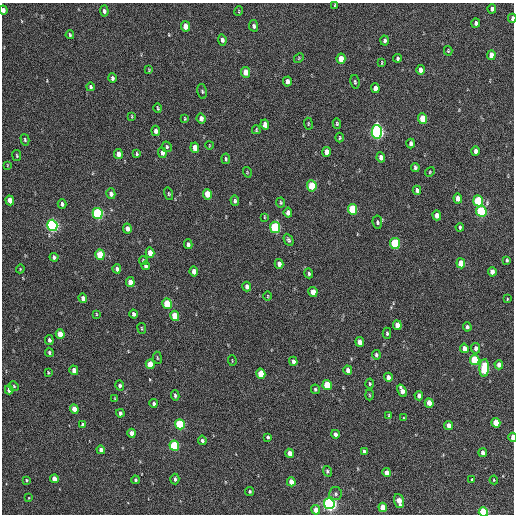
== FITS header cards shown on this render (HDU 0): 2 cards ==
NAXIS1  =                  512 / Axis length
NAXIS2  =                  512 / Axis length

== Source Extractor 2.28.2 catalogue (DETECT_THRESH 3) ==
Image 512 x 512 px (HDU 0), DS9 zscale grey, 1 PNG px = 1 image px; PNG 516 x 516 px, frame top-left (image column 1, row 512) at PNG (2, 3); each listed source drawn as its Kron ellipse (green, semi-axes under 4 px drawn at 4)
Background 219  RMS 15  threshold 43.7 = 3 sigma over >= 5 px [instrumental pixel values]
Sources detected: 175; all 175 listed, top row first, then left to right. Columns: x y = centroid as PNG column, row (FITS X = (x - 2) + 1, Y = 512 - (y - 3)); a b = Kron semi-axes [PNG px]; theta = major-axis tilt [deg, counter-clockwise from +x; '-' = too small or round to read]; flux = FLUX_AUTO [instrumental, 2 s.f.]
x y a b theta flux
335 5 3 3 - 840
492 9 4 4 - 3600
3 10 4 3 - 3500
104 11 5 4 - 2800
239 11 5 3 - 810
512 18 4 3 - 2400
476 23 4 3 - 2300
185 26 5 4 - 12000
254 26 6 4 -79 2300
70 35 4 3 - 1200
222 40 5 4 - 3300
385 40 5 3 - 2200
448 51 5 3 - 970
491 55 5 4 - 8300
299 58 5 4 - 930
397 58 4 3 - 1900
341 59 5 4 - 14000
382 63 4 2 - 770
149 70 4 3 - 800
420 70 5 4 - 5900
245 72 5 4 - 9500
112 78 4 3 - 2400
287 81 5 4 - 4600
355 82 7 4 -81 1600
90 87 4 3 - 2000
375 88 5 4 - 5400
202 91 7 4 -79 1600
158 108 4 2 - 1100
132 116 4 2 - 770
185 118 4 3 - 890
201 118 5 4 - 5400
423 119 5 4 - 23000
308 124 6 3 -83 920
337 124 5 4 - 1200
265 125 5 4 - 8000
256 130 4 3 - 1000
156 131 5 4 - 4100
377 132 7 5 -88 290000
340 138 5 2 - 950
25 140 6 4 -74 1300
411 143 5 3 - 3200
209 145 4 2 - 640
167 147 5 4 - 1600
195 148 5 4 - 8900
475 151 4 3 - 3200
326 152 5 4 - 6300
162 153 5 4 - 4300
118 154 5 4 - 7500
137 154 4 3 - 1200
17 156 5 3 - 1100
381 157 5 4 - 5200
226 159 5 3 - 1400
7 165 4 2 - 610
415 167 4 3 - 2000
247 172 5 3 - 820
430 172 5 4 - 1000
312 186 5 5 - 32000
417 190 4 4 - 3100
111 194 5 4 - 4400
169 194 6 4 -73 1200
207 194 5 4 - 19000
458 198 5 4 - 7700
10 200 5 4 - 10000
235 201 5 4 - 2000
478 201 5 5 - 59000
281 203 5 4 - 1400
62 204 4 3 - 2400
353 209 5 4 - 49000
481 211 6 5 - 80000
98 213 5 5 - 130000
288 213 5 4 - 5200
437 215 5 4 - 7000
264 217 4 2 - 780
377 222 6 5 - 2000
52 225 6 5 - 220000
275 227 6 5 - 92000
460 227 4 3 - 1600
127 229 5 4 - 4700
289 240 6 4 -63 2000
395 243 5 5 - 72000
188 244 5 4 - 2300
150 253 5 4 - 11000
100 255 5 4 - 36000
54 257 4 4 - 2500
143 260 4 4 - 1400
507 260 4 3 - 1200
461 263 5 4 - 19000
279 264 5 4 - 5100
145 266 4 3 - 2400
20 269 4 3 - 810
117 269 4 3 - 2800
194 271 5 4 - 6200
492 272 5 4 - 6600
309 273 5 3 - 1600
130 282 5 4 - 9200
247 287 5 4 - 4000
313 292 5 4 - 9400
268 296 5 3 - 830
83 298 5 4 - 4400
507 299 4 2 - 730
167 304 5 4 - 39000
96 314 4 2 - 740
133 314 4 3 - 2900
175 316 5 4 - 27000
397 325 5 4 - 9300
467 327 4 4 - 2500
142 328 5 3 - 910
387 333 6 4 -89 1600
60 334 5 4 - 17000
49 340 5 4 - 2600
360 342 5 4 - 9000
464 348 5 4 - 6400
476 348 5 4 - 4000
49 352 5 4 - 1700
376 355 5 4 - 1700
157 358 6 3 -81 890
475 360 5 4 - 53000
232 361 5 2 - 690
293 361 4 4 - 3600
150 364 5 4 - 19000
499 365 5 4 - 6000
484 368 9 4 87 58000
74 370 5 4 - 5800
348 370 5 4 - 6700
48 372 4 3 - 810
261 374 5 4 - 27000
388 377 4 4 - 6800
370 384 5 3 - 1300
120 385 5 4 - 2200
327 385 5 4 - 40000
14 386 5 4 - 1300
315 389 5 4 - 1500
9 390 4 4 - 7300
402 391 6 4 -67 7100
175 395 5 3 - 2000
369 395 5 3 - 1000
419 396 4 4 - 4800
115 398 3 2 - 670
154 403 4 3 - 2200
429 403 5 4 - 11000
74 409 5 4 - 11000
120 413 4 3 - 2600
389 415 3 2 - 950
404 418 4 3 - 840
496 423 5 4 - 19000
180 424 5 4 - 81000
83 425 4 4 - 4000
449 425 4 4 - 7800
132 433 4 4 - 6200
335 434 4 3 - 3700
268 437 3 3 - 1400
513 437 4 2 - 12000
202 440 5 4 - 2200
174 446 5 4 - 60000
101 450 4 4 - 5000
364 451 4 3 - 1800
483 452 4 4 - 5000
289 453 4 4 - 7400
327 471 5 4 - 1800
387 473 4 4 - 8100
54 479 4 4 - 9900
175 479 5 4 - 2700
26 480 4 3 - 1000
135 480 4 4 - 1600
472 480 4 3 - 1100
494 480 4 4 - 930
291 482 4 4 - 12000
250 491 4 4 - 1400
335 494 6 6 - 2400
29 498 3 2 - 610
399 501 7 4 -74 13000
329 504 5 5 - 330000
383 507 4 4 - 17000
316 510 5 4 - 9600
483 512 4 4 - 75000
At the frame edge (FLAGS 8, measured only in part): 4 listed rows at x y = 3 10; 512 18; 513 437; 483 512